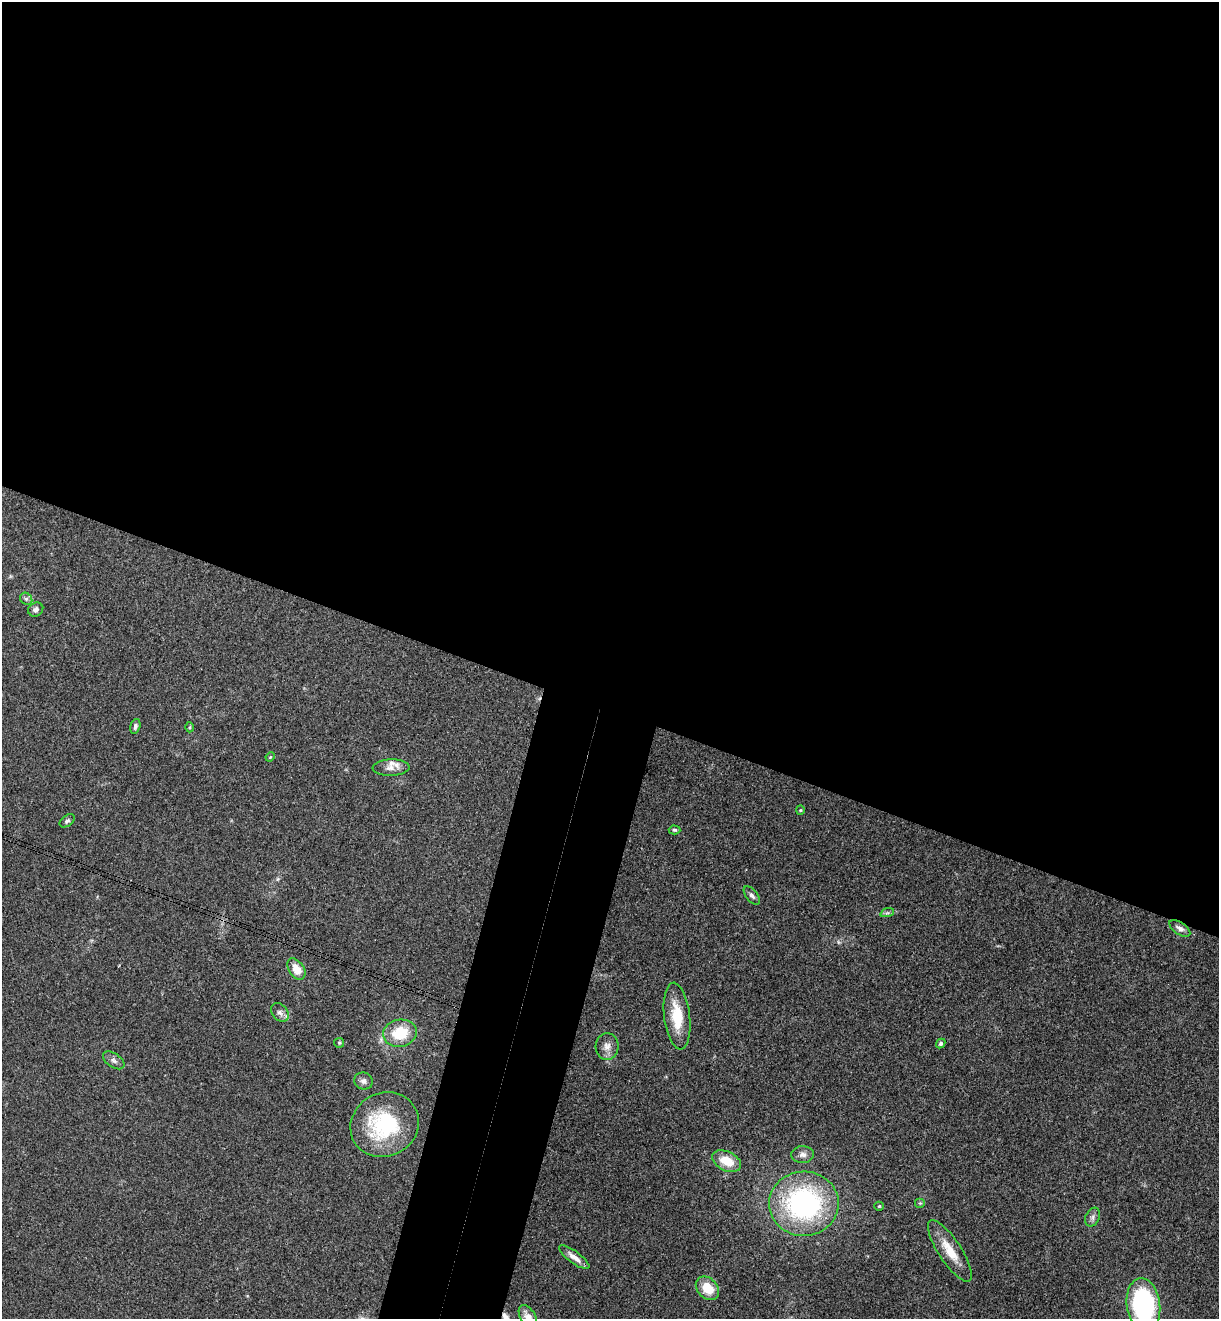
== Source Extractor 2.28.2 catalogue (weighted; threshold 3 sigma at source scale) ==
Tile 3 of 4 x 4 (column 3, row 1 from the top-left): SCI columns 2619-3835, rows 3976-5292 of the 5364 x 5313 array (HDU 1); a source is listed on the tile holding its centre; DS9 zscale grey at full resolution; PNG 1221 x 1321 px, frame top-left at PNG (2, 2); each listed source drawn as its Kron ellipse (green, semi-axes under 4 px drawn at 4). Shown black and unused: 59% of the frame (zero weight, under 3 of 4 exposures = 6% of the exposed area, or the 3 px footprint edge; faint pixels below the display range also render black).
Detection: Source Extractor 2.28.2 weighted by HDU 2 'WHT'; one run over the whole footprint, this tile lists its part. Background 0.188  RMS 0.0075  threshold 0.0338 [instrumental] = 3 sigma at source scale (4.5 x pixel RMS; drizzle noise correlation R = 1.50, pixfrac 1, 0.05/0.05 arcsec/px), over >= 5 px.
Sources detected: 35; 1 too faint to see at this stretch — neither listed nor drawn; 1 inside a brighter listed object's ellipse — not listed separately; the other 33 listed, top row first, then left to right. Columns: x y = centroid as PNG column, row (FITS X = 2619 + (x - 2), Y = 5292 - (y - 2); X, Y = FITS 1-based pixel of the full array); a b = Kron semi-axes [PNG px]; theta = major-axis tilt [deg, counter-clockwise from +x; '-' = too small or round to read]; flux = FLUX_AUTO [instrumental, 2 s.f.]
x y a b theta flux
26 599 6 5 - 1.7
36 609 8 6 35 2.4
135 726 7 5 74 1.8
190 727 5 3 - 0.77
270 757 5 4 - 0.67
391 768 18 8 3 5.7
800 810 4 4 - 0.74
67 821 8 5 38 1.9
675 830 6 4 -2 1.2
752 895 11 5 -51 2.6
887 913 7 4 18 1.5
1180 928 12 6 -34 3.2
296 969 12 7 -56 9.5
280 1012 10 7 -50 3.2
677 1016 33 13 -83 23
400 1033 17 13 12 23
339 1043 5 5 - 0.9
941 1043 5 4 - 1.3
607 1046 13 11 86 5.5
114 1060 12 7 -34 2.9
364 1081 9 8 - 3.2
385 1125 35 31 30 61
803 1154 11 8 2 3.8
727 1161 15 9 -26 16
920 1203 5 5 - 1
804 1204 35 32 2 140
879 1206 5 4 - 0.79
1093 1217 10 7 66 2.7
950 1251 36 11 -57 16
574 1257 18 6 -36 6
707 1288 13 10 -46 18
1143 1305 27 16 -82 110
528 1317 13 7 -59 6.5
Isophote crosses this tile's border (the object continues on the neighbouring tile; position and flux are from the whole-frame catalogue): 2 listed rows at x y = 1143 1305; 528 1317